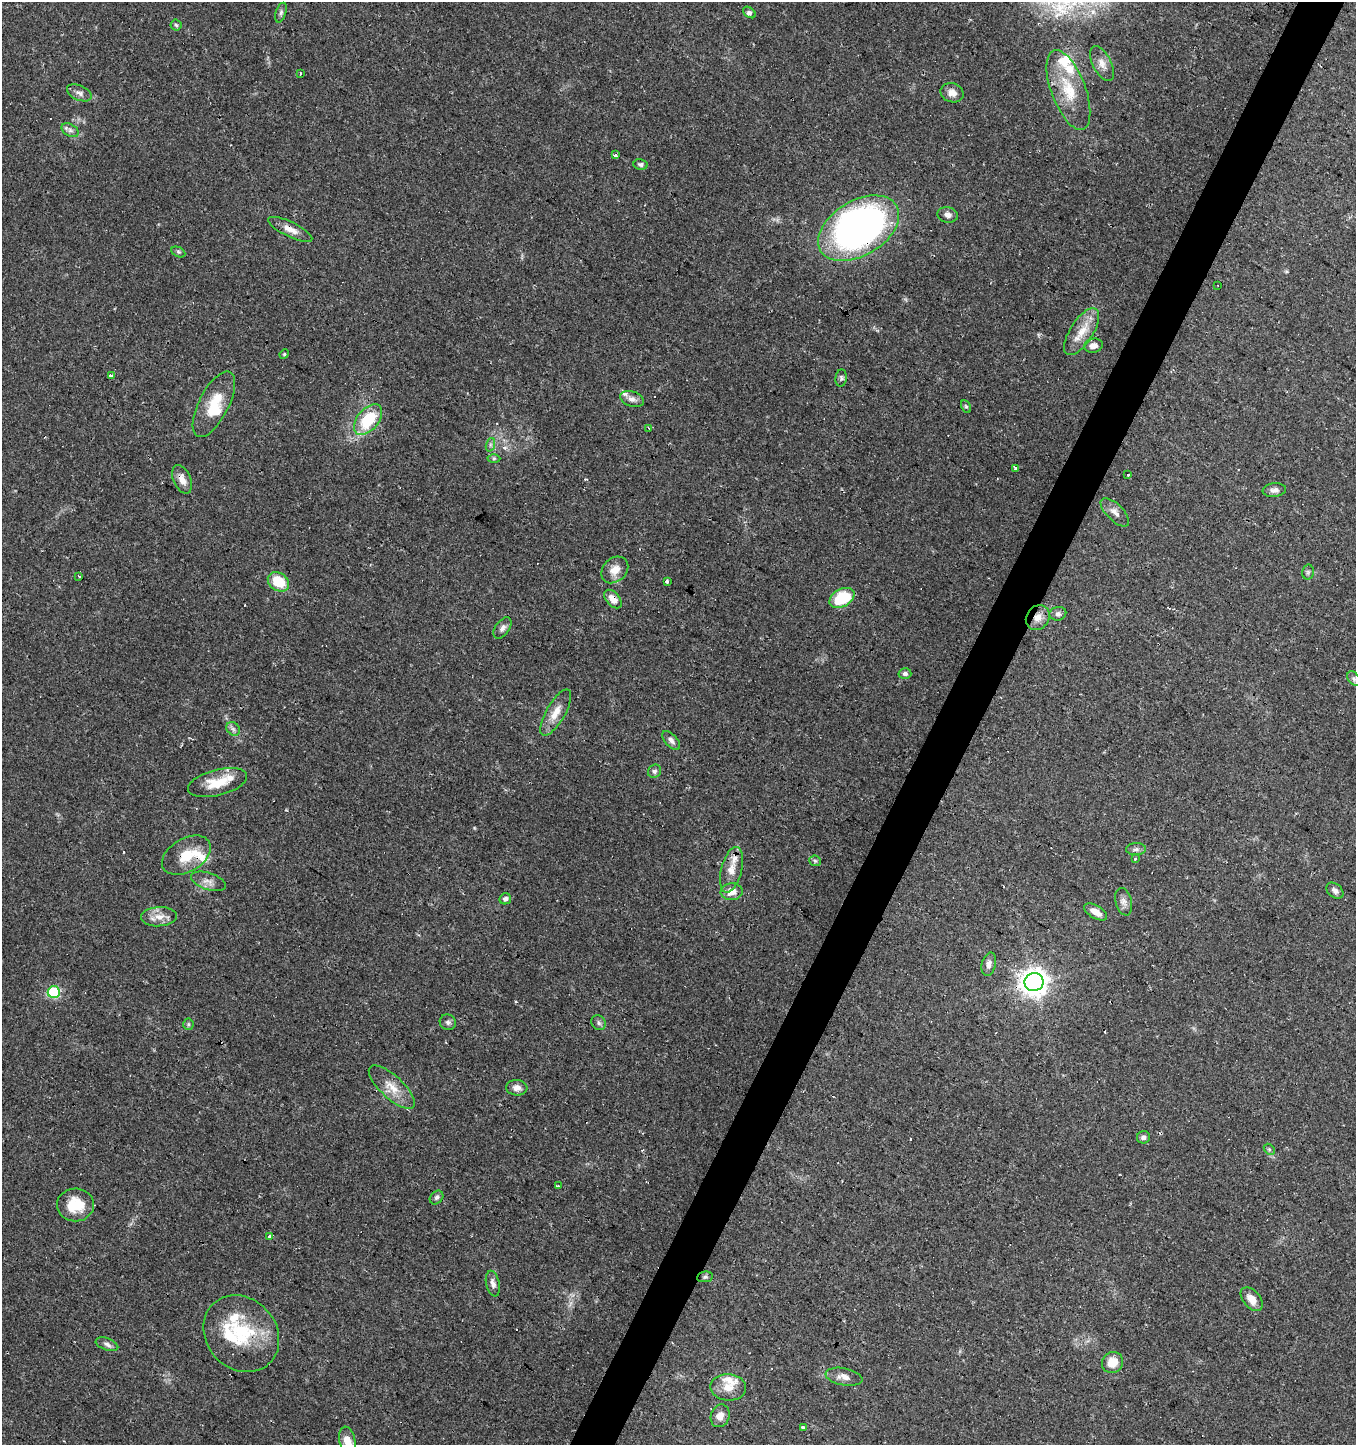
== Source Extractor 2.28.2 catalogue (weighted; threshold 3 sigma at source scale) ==
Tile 10 of 4 x 4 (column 2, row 3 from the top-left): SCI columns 1615-2968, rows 1444-2886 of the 5870 x 5777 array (HDU 1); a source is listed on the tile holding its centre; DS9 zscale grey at full resolution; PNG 1358 x 1447 px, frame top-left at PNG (2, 2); each listed source drawn as its Kron ellipse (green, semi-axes under 4 px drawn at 4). Shown black and unused: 3% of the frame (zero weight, under 2 of 3 exposures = <1% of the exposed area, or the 3 px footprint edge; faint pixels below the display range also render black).
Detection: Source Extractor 2.28.2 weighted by HDU 2 'WHT'; one run over the whole footprint, this tile lists its part. Background 0.0673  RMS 0.0052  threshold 0.0236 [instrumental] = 3 sigma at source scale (4.5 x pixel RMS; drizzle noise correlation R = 1.50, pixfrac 1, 0.0396/0.0396 arcsec/px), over >= 5 px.
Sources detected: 108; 1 inside a brighter object's white glare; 11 cosmic-ray / hot-pixel residue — neither listed nor drawn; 9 inside a brighter listed object's ellipse — not listed separately; the other 87 listed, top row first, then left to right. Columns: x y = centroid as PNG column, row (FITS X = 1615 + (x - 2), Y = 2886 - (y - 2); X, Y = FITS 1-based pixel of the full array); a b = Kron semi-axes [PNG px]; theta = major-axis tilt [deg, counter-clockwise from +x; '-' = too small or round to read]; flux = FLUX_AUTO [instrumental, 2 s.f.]
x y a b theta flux
749 12 7 4 -37 1.6
281 13 10 5 72 1.4
176 25 5 5 - 0.9
1102 64 19 9 -63 4.4
300 74 3 3 - 0.83
1068 90 42 17 -70 21
79 93 13 7 -23 2.4
952 93 11 9 -16 3.7
70 130 9 6 -31 1.9
615 155 3 3 - 11
640 164 7 5 -8 1.3
948 215 10 7 -11 2.5
859 228 44 27 31 260
290 229 24 7 -26 5.2
178 252 7 5 -26 1
1217 285 3 2 - 0.42
1082 332 27 11 57 9.8
1093 346 9 7 14 2.9
284 354 5 4 - 0.7
111 376 3 3 - 6.6
841 378 8 5 83 1.3
632 399 12 7 -20 2.8
214 404 36 15 63 16
966 406 7 4 -62 0.95
368 419 18 10 51 25
649 428 3 3 - 0.42
490 445 7 4 72 1.2
494 458 6 4 1 0.85
1015 468 4 3 - 1.5
1128 474 3 3 - 6.3
182 479 15 8 -66 4.6
1274 490 12 7 6 2.3
1115 512 18 8 -45 3.6
615 570 15 11 44 6.1
1308 572 7 5 77 1.1
79 576 3 3 - 0.89
667 581 3 3 - 2.3
278 582 11 9 -36 15
842 598 13 8 29 25
613 599 11 6 -49 4.6
1058 614 8 7 - 1.7
1038 618 13 11 51 4.9
502 628 12 7 54 2.2
905 674 6 5 - 1.4
1354 678 8 5 -50 1.3
556 713 26 9 60 7.3
233 729 7 6 - 1.6
671 740 11 6 -48 2.1
655 771 7 6 - 1.5
218 783 30 13 14 14
1136 849 10 6 3 1.7
186 855 26 16 31 14
1135 859 4 3 - 1.1
815 861 6 5 - 0.93
731 870 23 10 76 7.3
208 881 18 8 -18 3.7
1335 891 9 6 -40 2.2
732 892 11 8 4 5
505 899 6 5 - 1.7
1124 902 14 8 -76 2.9
1095 912 13 6 -30 4.8
159 917 18 9 4 5.5
989 964 12 7 77 2.9
1034 982 9 9 - 580
54 992 6 6 - 48
448 1022 8 7 - 1.9
599 1023 8 6 -50 1.5
188 1024 5 5 - 0.83
392 1087 29 11 -43 8.8
517 1088 11 7 -6 3.2
1143 1137 6 6 - 1.6
1269 1149 6 4 -44 0.8
558 1186 3 3 - 2.7
437 1197 7 6 - 1.4
75 1205 18 16 2 14
269 1236 3 3 - 4.3
705 1277 8 5 8 1.1
493 1284 13 6 -77 2.5
1252 1299 13 8 -49 5.2
241 1334 41 35 -47 37
107 1344 12 6 -20 1.9
1112 1362 11 10 - 7.6
844 1377 19 8 -11 4.4
728 1387 18 13 -3 7.3
720 1416 11 9 72 4.8
803 1428 3 3 - 8.1
347 1441 14 8 -77 6.2
Overlapping masked pixels (flux is a lower limit): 7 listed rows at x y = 859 228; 290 229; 182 479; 613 599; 1038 618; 186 855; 1034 982
Isophote crosses this tile's border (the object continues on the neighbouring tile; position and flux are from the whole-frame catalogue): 1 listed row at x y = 347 1441